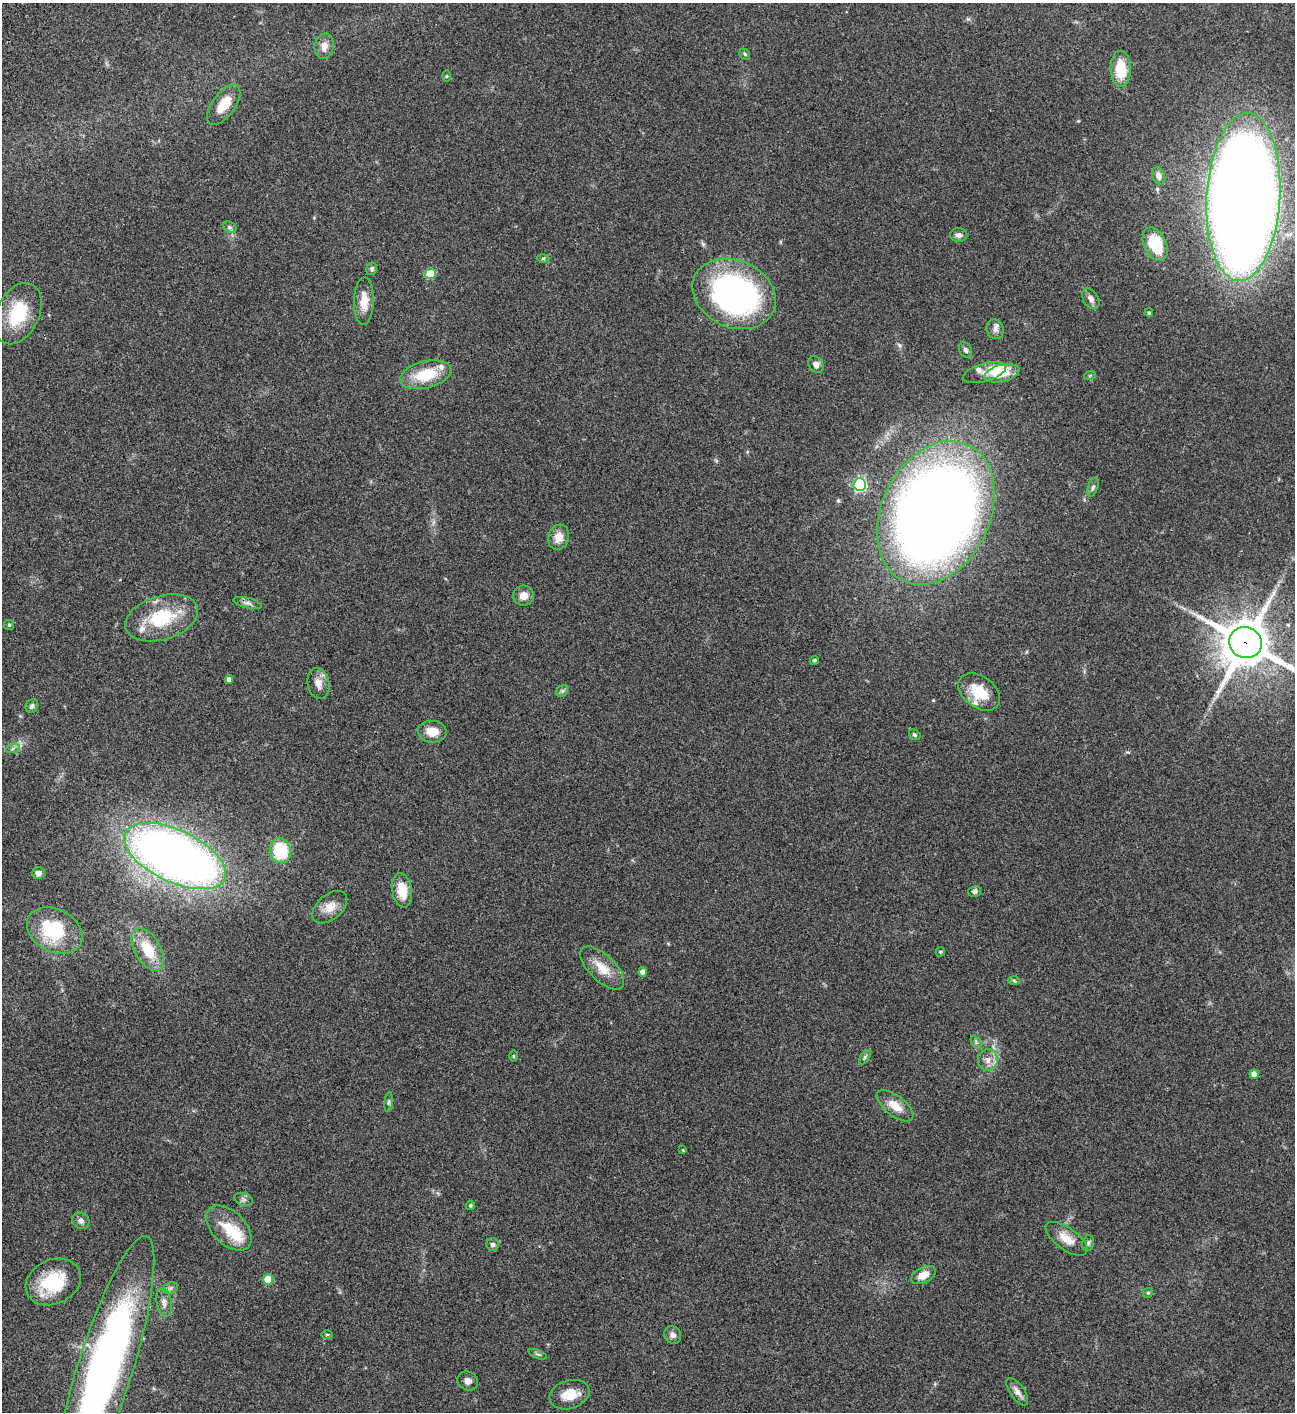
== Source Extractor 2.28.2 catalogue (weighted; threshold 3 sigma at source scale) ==
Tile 11 of 4 x 4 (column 3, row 3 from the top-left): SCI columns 3090-4382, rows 1613-3022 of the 6050 x 6047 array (HDU 1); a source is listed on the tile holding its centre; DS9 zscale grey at full resolution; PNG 1297 x 1414 px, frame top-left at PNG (2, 3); each listed source drawn as its Kron ellipse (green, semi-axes under 4 px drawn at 4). Shown black and unused: <1% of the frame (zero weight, under 3 of 4 exposures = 13% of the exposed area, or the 3 px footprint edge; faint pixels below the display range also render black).
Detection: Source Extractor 2.28.2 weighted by HDU 2 'WHT'; one run over the whole footprint, this tile lists its part. Background 0.0649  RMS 0.0059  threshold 0.0264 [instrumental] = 3 sigma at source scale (4.5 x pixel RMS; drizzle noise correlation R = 1.50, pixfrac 1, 0.05/0.05 arcsec/px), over >= 5 px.
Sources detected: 91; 3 inside a brighter object's white glare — neither listed nor drawn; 5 inside a brighter listed object's ellipse — not listed separately; the other 83 listed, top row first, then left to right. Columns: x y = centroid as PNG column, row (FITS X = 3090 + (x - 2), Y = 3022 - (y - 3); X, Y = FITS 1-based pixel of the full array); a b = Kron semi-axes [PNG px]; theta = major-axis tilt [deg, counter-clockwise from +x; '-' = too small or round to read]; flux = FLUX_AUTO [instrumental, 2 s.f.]
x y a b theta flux
324 46 12 9 81 4.3
745 54 6 4 -47 0.74
1121 69 18 10 -89 15
446 76 5 3 - 0.54
224 105 23 11 54 13
1159 176 9 6 -67 2.1
1243 197 84 36 87 1300
230 227 7 5 -31 1.2
959 235 9 6 -1 2.3
1155 244 18 11 -64 19
543 258 6 4 1 0.7
372 269 6 5 - 1.3
430 274 5 5 - 21
734 294 43 33 -25 140
1091 299 11 7 -58 2.6
364 301 24 10 89 8.8
1149 313 4 3 - 0.74
18 314 32 21 65 27
995 329 10 8 -69 2.6
966 350 8 6 -64 1.5
816 365 9 7 -56 2.7
984 373 22 9 16 4.3
1002 373 18 8 14 12
426 375 26 13 14 20
1090 375 6 4 19 0.69
860 484 6 6 - 72
1093 487 10 5 73 1.4
936 513 75 54 64 730
559 537 13 10 73 5.8
524 596 10 10 - 5.3
248 603 15 5 -14 2.2
162 618 37 22 17 30
9 625 5 5 - 0.74
1245 643 16 15 - 2500
814 660 5 4 - 0.73
229 679 4 4 - 2.6
318 683 15 11 -78 4.6
562 691 7 5 44 1.1
979 692 23 15 -37 15
32 706 7 6 - 1.6
432 732 14 11 -4 7.4
915 735 6 5 - 0.96
13 748 7 4 20 1.2
280 850 13 10 -76 27
175 856 55 26 -25 440
38 873 6 6 - 2.5
402 890 17 10 -81 11
975 891 6 5 - 1.7
330 907 20 12 41 6.6
55 930 29 21 -29 35
148 950 23 13 -60 17
940 952 5 4 - 0.86
602 968 28 13 -44 9.9
643 972 4 4 - 4.2
1014 980 6 4 -4 0.75
976 1042 7 4 -59 1.1
513 1056 6 4 90 0.53
865 1057 8 4 55 1
988 1060 11 10 - 4.3
1254 1074 4 4 - 3.7
389 1102 10 4 85 1
895 1106 22 10 -37 7.6
683 1150 3 3 - 0.44
243 1199 9 6 -19 1.7
470 1205 4 4 - 0.8
81 1221 9 7 -37 2
229 1228 27 16 -45 16
1066 1239 24 11 -36 7.3
1088 1243 8 5 76 1.3
493 1244 6 6 - 1.5
923 1275 13 7 27 5.9
268 1279 5 5 - 13
53 1282 28 22 25 26
170 1288 7 5 22 1.4
1148 1293 5 4 - 0.77
164 1302 14 7 -79 2.9
327 1334 6 4 1 0.63
673 1335 9 8 - 2.1
538 1354 9 3 -22 0.85
105 1369 139 27 73 300
468 1381 10 9 - 2.6
1017 1392 16 7 -55 3.2
569 1395 20 14 17 9.2
Overlapping masked pixels (flux is a lower limit): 1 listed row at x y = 1245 643
Isophote crosses this tile's border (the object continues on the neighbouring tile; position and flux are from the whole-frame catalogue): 2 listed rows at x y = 1245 643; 105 1369